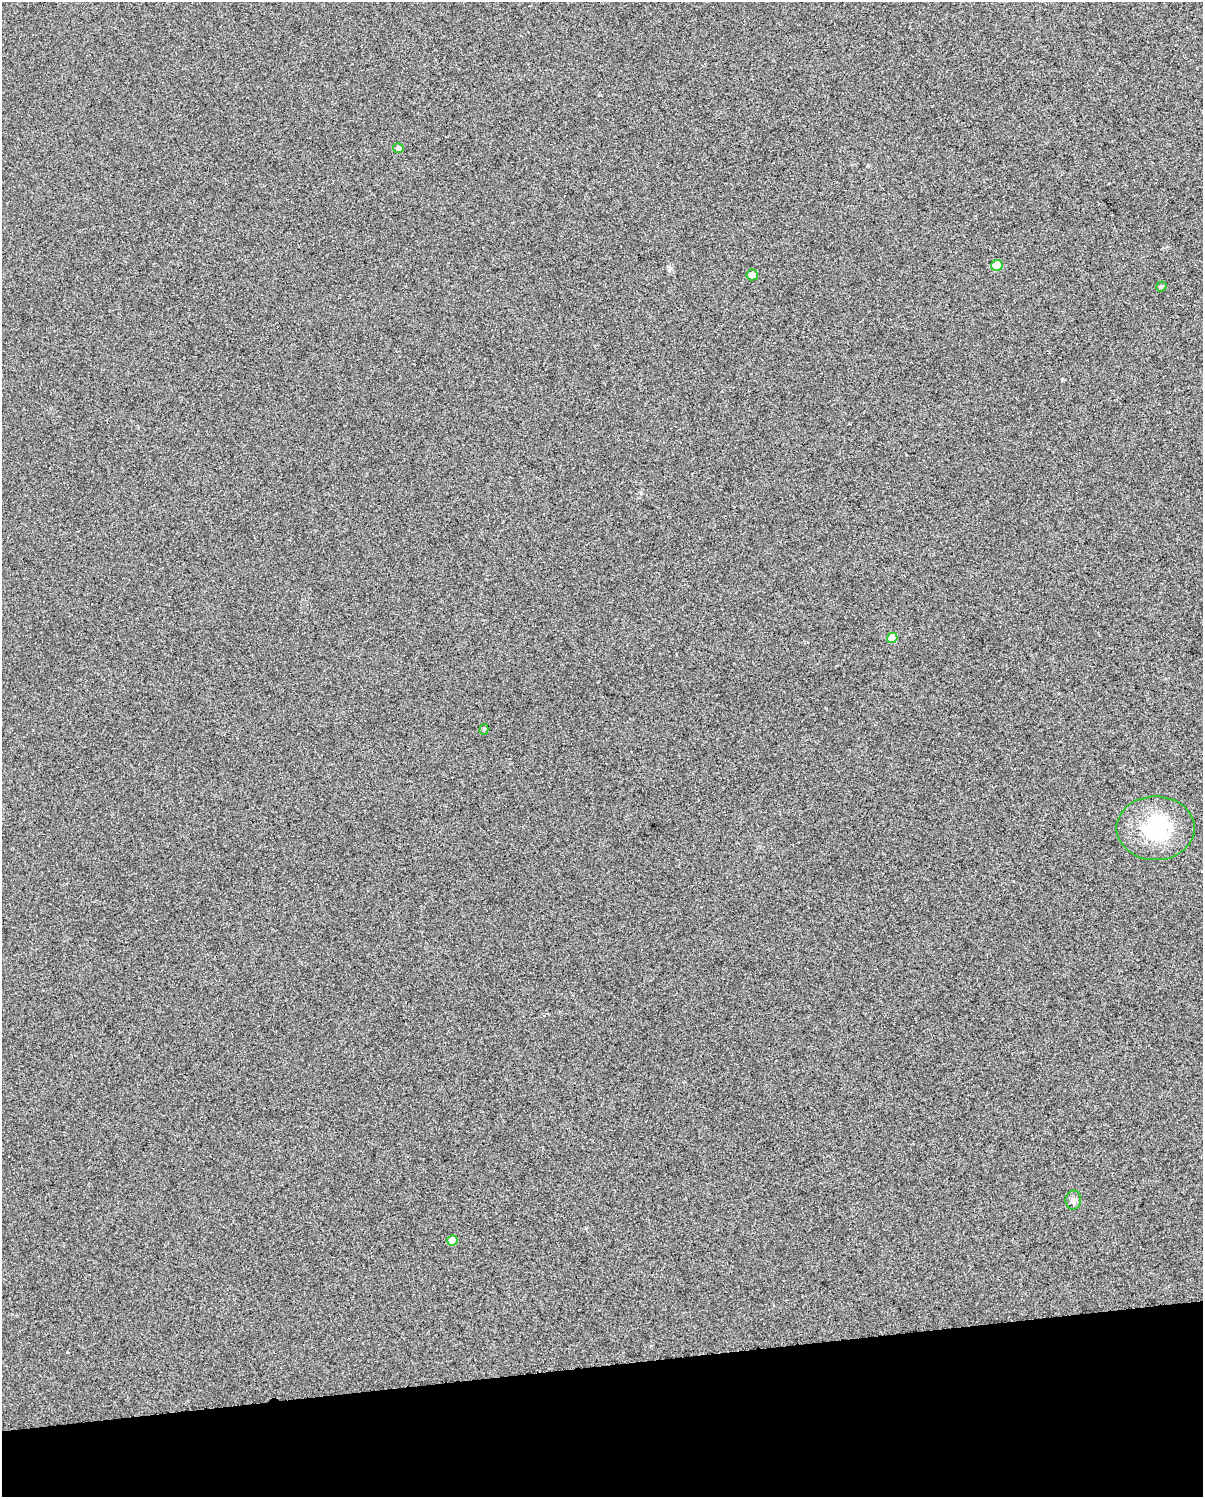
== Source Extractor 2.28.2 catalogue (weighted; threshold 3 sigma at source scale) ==
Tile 10 of 4 x 3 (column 2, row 3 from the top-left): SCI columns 1202-2402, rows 21-1515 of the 4804 x 4570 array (HDU 1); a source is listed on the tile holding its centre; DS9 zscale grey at full resolution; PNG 1205 x 1499 px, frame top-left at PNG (2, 2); each listed source drawn as its Kron ellipse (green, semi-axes under 4 px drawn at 4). Shown black and unused: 9% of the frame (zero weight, under 3 of 5 exposures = <1% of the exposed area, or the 3 px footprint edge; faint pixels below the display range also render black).
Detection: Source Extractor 2.28.2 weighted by HDU 2 'WHT'; one run over the whole footprint, this tile lists its part. Background 0.0255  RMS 0.035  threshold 0.156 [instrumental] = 3 sigma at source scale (4.5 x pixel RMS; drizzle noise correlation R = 1.50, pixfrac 1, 0.0396/0.0396 arcsec/px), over >= 5 px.
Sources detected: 9; all 9 listed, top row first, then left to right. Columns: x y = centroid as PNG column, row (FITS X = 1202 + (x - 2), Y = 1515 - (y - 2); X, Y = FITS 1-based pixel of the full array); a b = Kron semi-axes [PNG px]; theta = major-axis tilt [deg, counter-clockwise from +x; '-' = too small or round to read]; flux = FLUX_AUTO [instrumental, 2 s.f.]
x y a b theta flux
398 148 5 5 - 13
997 266 5 5 - 79
752 275 5 5 - 20
1161 287 5 4 - 5.8
892 638 5 5 - 54
484 729 5 4 - 5.9
1156 828 39 32 0 220
1073 1200 9 7 88 13
452 1241 5 5 - 44